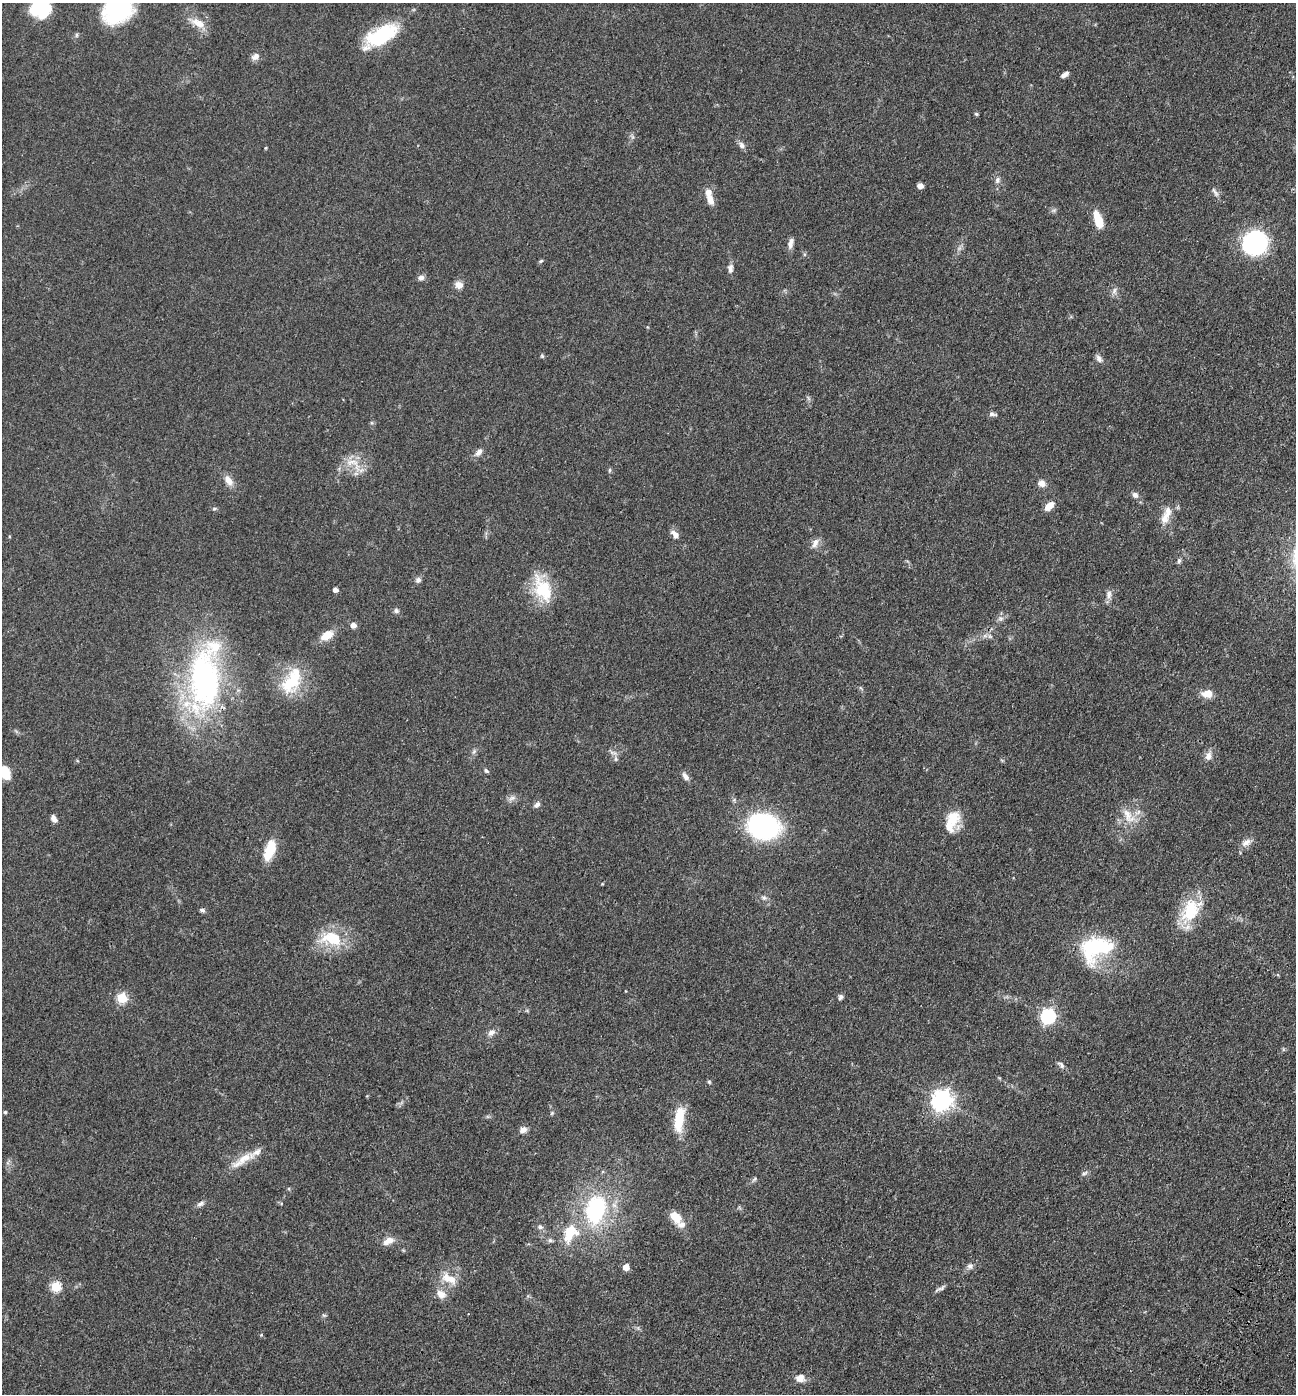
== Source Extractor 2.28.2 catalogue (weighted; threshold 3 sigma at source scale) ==
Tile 6 of 4 x 4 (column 2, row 2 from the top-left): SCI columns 1622-2915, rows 2913-4304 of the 5967 x 5890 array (HDU 1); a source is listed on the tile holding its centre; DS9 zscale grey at full resolution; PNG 1298 x 1396 px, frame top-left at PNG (2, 3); no overlay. Shown black and unused: <1% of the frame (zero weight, under 3 of 4 exposures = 11% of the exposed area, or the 3 px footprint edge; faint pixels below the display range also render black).
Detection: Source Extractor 2.28.2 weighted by HDU 2 'WHT'; one run over the whole footprint, this tile lists its part. Background 0.0618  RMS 0.0045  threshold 0.0201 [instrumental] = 3 sigma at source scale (4.5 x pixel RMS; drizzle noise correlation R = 1.50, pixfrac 1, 0.05/0.05 arcsec/px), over >= 5 px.
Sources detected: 108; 9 inside a brighter listed object's ellipse — not listed separately; the other 99 listed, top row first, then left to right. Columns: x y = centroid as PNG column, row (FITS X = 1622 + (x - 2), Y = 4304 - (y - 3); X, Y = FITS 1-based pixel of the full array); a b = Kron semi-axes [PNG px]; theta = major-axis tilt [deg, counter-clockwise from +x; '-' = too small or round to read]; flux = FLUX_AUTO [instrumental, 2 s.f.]
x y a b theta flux
40 8 17 15 2 23
117 10 32 25 31 43
198 23 20 10 -25 5.4
381 36 40 17 30 27
255 57 10 7 29 2.3
1065 74 9 5 37 1.9
976 114 5 4 - 0.58
742 145 9 7 -56 1.7
265 148 5 3 - 0.39
997 180 10 7 70 1.7
920 186 5 4 - 3.5
1215 192 15 5 -56 1.5
710 199 13 7 -66 4.2
1054 210 7 4 18 0.77
1098 220 18 7 -71 9.8
790 243 13 6 75 2.3
1255 243 19 19 - 61
541 261 6 4 43 0.58
730 269 12 6 90 1.9
421 277 8 7 - 1.6
459 285 11 9 -32 2.7
1114 291 11 6 78 1.6
542 356 5 5 - 0.58
1099 358 11 6 -58 1.7
992 414 10 5 -14 1.4
479 452 11 7 51 2.2
354 464 30 12 -42 7.4
610 470 6 4 88 0.6
228 480 14 8 -53 3.6
1042 483 9 8 - 2.5
1135 495 7 6 - 1.7
1049 506 12 7 42 3.9
214 509 6 4 17 0.65
1167 512 21 11 68 5
675 535 12 7 -51 2.6
815 543 14 8 60 2.7
1179 561 7 5 87 0.92
418 580 7 6 - 1.5
543 589 36 20 -64 18
335 590 4 4 - 2.2
1109 595 14 8 88 2.2
396 611 7 6 - 1.1
1000 618 8 8 - 1.6
353 625 5 5 - 2.7
327 635 14 9 29 6.6
985 636 7 4 -18 1.1
205 679 92 42 86 100
292 681 40 21 62 18
861 688 6 4 -70 0.59
1207 693 9 7 3 6.3
474 751 8 4 59 0.99
1208 756 11 8 73 2.8
616 759 7 4 90 0.84
486 771 6 5 - 0.8
5 773 13 8 -68 10
685 776 11 6 -56 2.1
512 798 9 7 16 1.7
537 805 8 6 42 1.6
1128 816 25 12 -57 7.2
953 818 20 17 73 9.3
54 819 9 6 -54 1.9
763 826 22 17 -12 93
1246 842 14 8 31 2.8
270 849 24 12 74 10
764 898 8 6 -24 1.3
202 910 7 5 -8 1
1190 910 35 21 58 18
331 938 31 19 -6 18
1095 948 37 27 28 35
841 997 7 6 - 1.2
122 998 5 5 - 24
1048 1016 6 6 - 98
491 1032 12 7 41 2.1
1061 1065 11 6 -41 1.4
709 1082 6 5 - 0.62
942 1100 8 7 - 260
5 1112 4 4 - 0.57
552 1113 5 4 - 0.56
678 1122 28 14 86 10
523 1130 8 7 - 2.4
242 1160 37 10 36 7.4
1084 1173 10 4 29 1
754 1179 7 5 58 0.75
200 1204 11 6 28 1.5
595 1210 31 20 75 46
676 1217 13 9 -44 7
540 1227 7 6 - 1.1
569 1233 28 14 73 13
550 1240 6 6 - 0.92
388 1241 15 8 25 3.6
970 1266 9 8 - 1.6
626 1267 5 5 - 5
449 1278 23 12 -28 7.1
56 1287 5 5 - 26
940 1289 18 4 28 1.4
441 1294 14 10 -35 3.8
324 1315 6 5 - 0.66
261 1335 5 4 - 0.43
800 1378 11 10 - 3.4
Isophote crosses this tile's border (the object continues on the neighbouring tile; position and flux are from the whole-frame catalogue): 3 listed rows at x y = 40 8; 117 10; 5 773